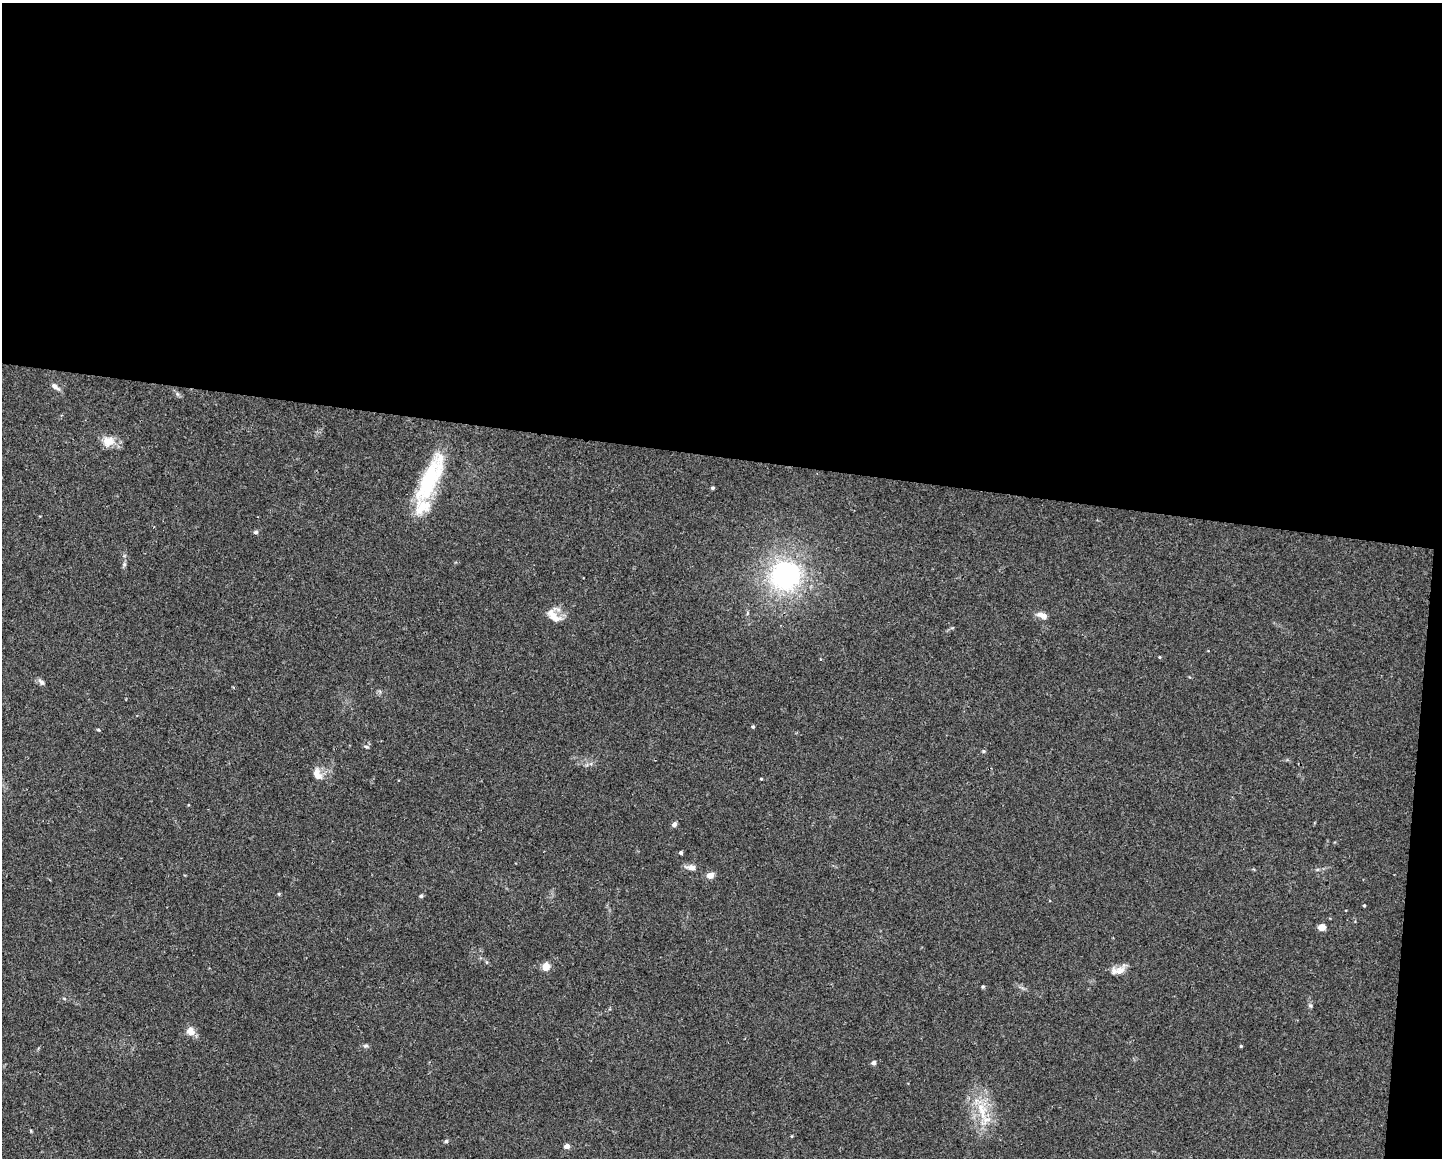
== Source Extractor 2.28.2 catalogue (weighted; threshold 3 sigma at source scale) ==
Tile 3 of 3 x 4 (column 3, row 1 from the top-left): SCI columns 3101-4540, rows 3469-4624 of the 4647 x 4626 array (HDU 1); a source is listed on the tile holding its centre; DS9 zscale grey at full resolution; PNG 1444 x 1160 px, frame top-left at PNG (2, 3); no overlay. Shown black and unused: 40% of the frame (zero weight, under 2 of 3 exposures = <1% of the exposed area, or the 3 px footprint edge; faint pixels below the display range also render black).
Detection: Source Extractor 2.28.2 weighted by HDU 2 'WHT'; one run over the whole footprint, this tile lists its part. Background 0.0671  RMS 0.0056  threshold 0.0253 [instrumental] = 3 sigma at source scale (4.5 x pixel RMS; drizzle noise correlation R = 1.50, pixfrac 1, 0.05/0.05 arcsec/px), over >= 5 px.
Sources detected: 44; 2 inside a brighter listed object's ellipse — not listed separately; the other 42 listed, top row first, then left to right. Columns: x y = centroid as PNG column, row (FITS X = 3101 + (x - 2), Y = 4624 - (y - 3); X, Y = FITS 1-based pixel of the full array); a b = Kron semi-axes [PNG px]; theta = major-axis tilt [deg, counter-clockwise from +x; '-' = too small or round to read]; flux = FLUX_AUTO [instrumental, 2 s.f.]
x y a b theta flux
55 386 11 5 -37 2.5
177 394 6 4 -88 0.98
108 441 16 12 4 7.3
429 480 61 19 64 45
713 488 3 3 - 0.93
256 532 7 5 4 1.1
124 564 6 5 - 1
785 575 33 31 21 90
1042 615 14 6 -20 3.8
554 616 23 11 -42 7
1159 657 5 3 - 0.5
820 659 4 3 - 0.53
41 682 9 6 -40 1.7
753 727 4 4 - 0.79
98 730 5 3 - 0.67
366 746 8 3 -11 0.84
983 751 6 4 21 0.78
317 774 16 9 -69 5.4
761 779 3 3 - 0.58
674 824 6 5 - 2
681 853 4 3 - 1.3
691 868 14 6 -10 3.2
710 875 9 7 20 3.2
279 894 5 4 - 0.56
421 896 5 4 - 0.92
1364 905 3 3 - 0.68
1322 927 5 4 - 9.7
486 962 5 3 - 0.65
546 967 9 8 - 5.1
1120 971 16 9 48 4.3
983 986 6 4 1 0.65
64 998 5 3 - 0.57
1310 1006 7 5 -46 1
190 1031 12 11 - 4.2
366 1046 8 5 18 1.1
1241 1046 3 3 - 0.65
873 1063 4 4 - 2.5
982 1111 32 11 -75 17
31 1131 5 3 - 0.52
792 1136 5 3 - 0.44
446 1141 5 5 - 0.89
567 1146 4 4 - 4.4